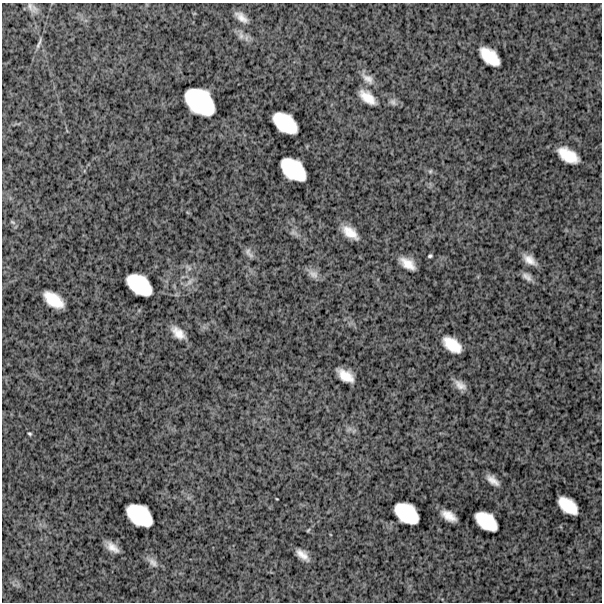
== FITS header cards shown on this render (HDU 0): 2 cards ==
NAXIS1  =                  600
NAXIS2  =                  600

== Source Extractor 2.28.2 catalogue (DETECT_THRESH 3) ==
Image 600 x 600 px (HDU 0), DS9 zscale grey, 1 PNG px = 1 image px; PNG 604 x 604 px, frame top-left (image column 1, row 600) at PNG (2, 3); no overlay
Background 1510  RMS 270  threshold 820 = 3 sigma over >= 5 px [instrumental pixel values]
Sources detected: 43; all 43 listed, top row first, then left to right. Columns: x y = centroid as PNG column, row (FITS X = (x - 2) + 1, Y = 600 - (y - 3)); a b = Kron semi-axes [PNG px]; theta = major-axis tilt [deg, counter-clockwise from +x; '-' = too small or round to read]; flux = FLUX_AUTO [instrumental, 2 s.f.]
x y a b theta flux
34 8 13 10 -51 1.2e+05
241 17 14 7 -39 1.6e+05
241 35 14 7 -81 9.8e+04
39 43 18 4 69 6.7e+04
490 57 21 11 -42 4.9e+05
367 78 18 9 -37 1.5e+05
367 97 22 11 -39 2.8e+05
200 102 29 20 -39 1.3e+06
393 102 11 8 -37 7.9e+04
285 123 24 14 -37 7.3e+05
568 155 20 11 -32 4.6e+05
293 169 25 16 -40 8.7e+05
430 171 7 5 68 3.1e+04
12 222 8 5 -27 3.3e+04
350 232 16 8 -37 2.9e+05
294 233 13 6 -15 7.2e+04
249 253 14 6 -57 7.7e+04
430 256 4 3 - 3.0e+04
529 260 12 7 -36 1.8e+05
407 264 15 8 -35 2.5e+05
188 268 11 5 -48 6.2e+04
313 274 16 10 -38 1.3e+05
527 277 11 6 -36 1.1e+05
190 282 18 5 46 1.1e+05
139 285 25 15 -36 8.1e+05
53 300 20 11 -36 4.8e+05
178 333 14 7 -44 2.2e+05
452 345 19 11 -37 4.4e+05
345 376 16 9 -34 3.1e+05
460 385 13 8 -35 1.6e+05
349 429 8 5 45 4.8e+04
30 434 5 4 - 2.6e+04
493 480 13 6 -39 1.6e+05
277 499 3 2 - 1.2e+04
568 506 20 11 -39 4.9e+05
406 513 23 15 -37 7.4e+05
139 515 25 16 -36 8.6e+05
449 516 15 8 -32 2.3e+05
486 521 22 13 -37 6.1e+05
308 530 6 3 45 2.0e+04
112 547 13 6 -37 1.7e+05
302 555 13 6 -41 1.8e+05
153 562 18 9 -42 1.2e+05